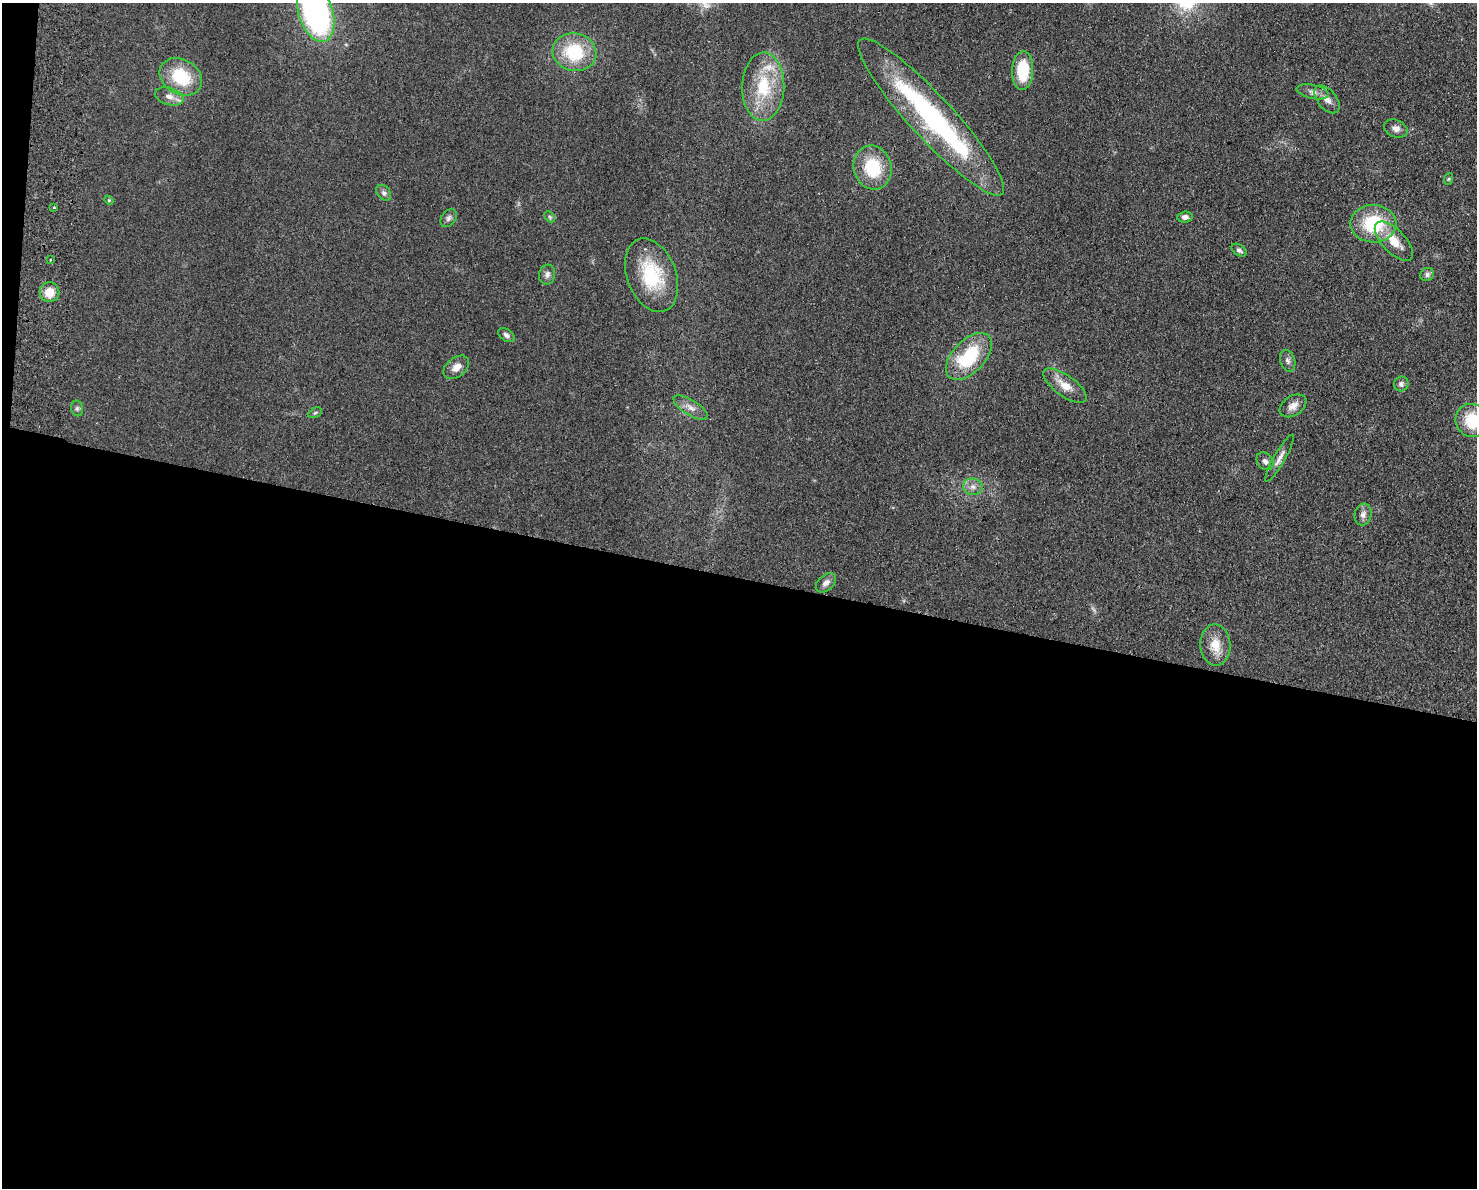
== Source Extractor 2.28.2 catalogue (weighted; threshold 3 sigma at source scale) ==
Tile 10 of 3 x 4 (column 1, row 4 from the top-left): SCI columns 284-1758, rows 11-1196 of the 4877 x 4765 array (HDU 1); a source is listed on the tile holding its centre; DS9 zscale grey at full resolution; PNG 1479 x 1190 px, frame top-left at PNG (2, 3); each listed source drawn as its Kron ellipse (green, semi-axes under 4 px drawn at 4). Shown black and unused: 52% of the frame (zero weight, under 2 of 3 exposures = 3% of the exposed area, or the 3 px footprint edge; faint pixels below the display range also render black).
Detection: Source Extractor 2.28.2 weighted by HDU 2 'WHT'; one run over the whole footprint, this tile lists its part. Background 0.0934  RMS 0.0095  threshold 0.0426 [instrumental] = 3 sigma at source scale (4.5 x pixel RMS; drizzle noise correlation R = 1.50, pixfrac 1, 0.05/0.05 arcsec/px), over >= 5 px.
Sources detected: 47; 1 too faint to see at this stretch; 1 inside a brighter object's white glare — neither listed nor drawn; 2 inside a brighter listed object's ellipse — not listed separately; the other 43 listed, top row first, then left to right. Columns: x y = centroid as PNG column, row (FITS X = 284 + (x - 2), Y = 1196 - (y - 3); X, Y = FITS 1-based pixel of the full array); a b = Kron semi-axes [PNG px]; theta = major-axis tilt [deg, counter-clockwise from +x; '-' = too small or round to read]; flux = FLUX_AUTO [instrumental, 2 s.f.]
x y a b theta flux
316 13 30 17 -72 220
574 52 22 19 -13 52
1023 70 19 10 88 35
181 77 22 17 -31 43
763 87 34 21 88 48
1313 92 16 7 -13 5.2
169 96 15 8 -17 6.8
1327 99 16 9 -50 7.1
931 117 105 21 -47 190
1396 129 12 8 -23 5.2
873 168 22 19 -76 41
1448 179 6 4 71 1.2
384 193 9 6 -49 3
109 200 4 4 - 0.98
54 207 3 3 - 1.9
550 217 6 4 -47 1.4
1185 217 7 5 5 4
449 218 10 7 51 3
1373 224 23 19 -3 54
1394 241 25 11 -46 18
1239 250 8 5 -34 3.1
50 259 3 3 - 1.8
1427 274 7 6 - 2.7
547 275 10 8 80 4.2
652 275 38 24 -69 60
49 292 10 10 - 13
506 335 9 6 -34 2.8
969 356 28 16 46 57
1288 361 11 7 -73 3.6
456 367 14 9 39 8.2
1401 384 7 7 - 2.9
1065 386 25 10 -36 14
1293 406 15 9 34 7.3
77 408 8 6 -76 2.2
691 408 19 7 -31 7.8
315 413 7 4 29 1.4
1472 420 17 16 - 36
1279 458 27 5 60 6.4
1265 461 9 7 -50 4.2
973 487 10 8 -8 5.3
1363 514 11 8 75 4.9
826 583 12 7 42 4.9
1215 645 20 15 -88 16
Isophote crosses this tile's border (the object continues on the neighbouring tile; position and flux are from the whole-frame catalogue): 2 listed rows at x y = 316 13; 1472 420